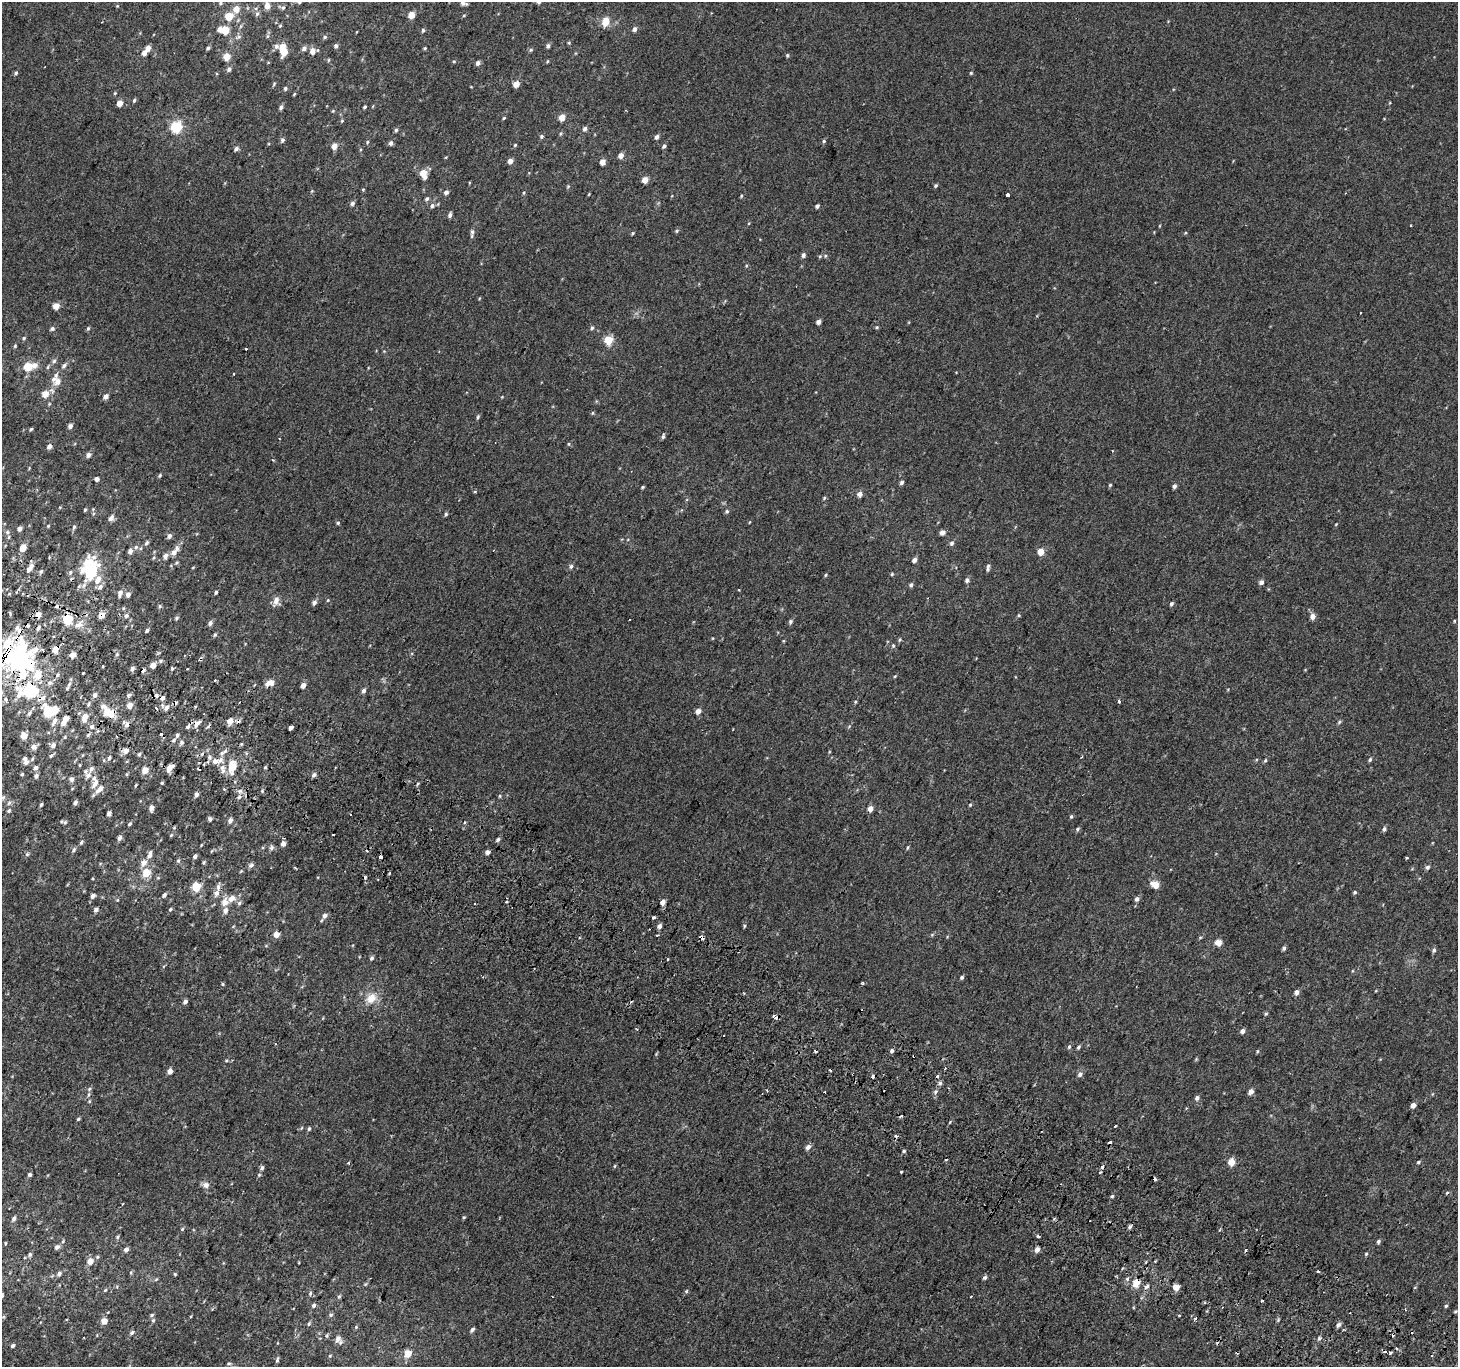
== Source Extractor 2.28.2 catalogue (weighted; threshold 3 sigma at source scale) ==
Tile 6 of 4 x 4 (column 2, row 2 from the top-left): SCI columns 1486-2941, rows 3027-4391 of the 5875 x 5986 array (HDU 1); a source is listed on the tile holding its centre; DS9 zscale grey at full resolution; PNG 1460 x 1369 px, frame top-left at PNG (2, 2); no overlay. Shown black and unused: <1% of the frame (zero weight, under 2 of 3 exposures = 2% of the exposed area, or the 3 px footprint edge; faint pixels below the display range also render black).
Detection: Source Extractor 2.28.2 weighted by HDU 2 'WHT'; one run over the whole footprint, this tile lists its part. Background 2.20e-04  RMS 0.0035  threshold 0.0159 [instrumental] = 3 sigma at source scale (4.5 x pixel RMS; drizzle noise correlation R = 1.50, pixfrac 1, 0.0396/0.0396 arcsec/px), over >= 5 px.
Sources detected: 479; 5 inside a brighter object's white glare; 42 cosmic-ray / hot-pixel residue — not listed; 14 inside a brighter listed object's ellipse — not listed separately; the other 418 listed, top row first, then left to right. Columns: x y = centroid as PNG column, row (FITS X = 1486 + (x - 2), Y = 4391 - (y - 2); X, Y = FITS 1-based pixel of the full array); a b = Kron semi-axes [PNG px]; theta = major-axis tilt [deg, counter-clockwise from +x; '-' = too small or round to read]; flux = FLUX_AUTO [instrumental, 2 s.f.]
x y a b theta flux
220 3 5 4 - 0.46
463 3 8 6 -29 1.3
267 6 6 5 - 2.6
283 8 6 5 - 0.56
236 9 5 5 - 3.9
257 14 7 5 62 0.67
411 15 7 5 58 3.1
464 15 5 3 - 0.31
229 16 5 5 - 9.2
606 21 9 6 77 4.9
280 26 4 4 - 0.34
220 29 5 4 - 1.9
635 29 6 4 67 1.1
225 30 5 5 - 8.5
423 30 5 4 - 0.59
267 36 6 4 70 0.48
238 37 7 5 46 0.72
325 37 6 4 16 0.59
569 43 4 4 - 0.35
276 46 8 6 -20 1
336 46 5 4 - 0.86
548 46 5 4 - 0.88
148 48 5 4 - 2.4
208 48 5 4 - 0.53
425 48 4 3 - 0.33
304 49 6 5 - 1.1
312 51 6 6 - 2.6
284 52 6 6 - 6.1
144 53 5 4 - 1.8
787 55 5 4 - 0.45
226 57 5 4 - 6.2
328 60 5 3 - 0.34
454 61 5 3 - 0.3
547 61 5 3 - 0.34
478 63 4 4 - 1.3
229 69 6 5 - 0.91
16 73 5 4 - 0.58
971 73 4 4 - 0.38
274 84 5 4 - 0.4
516 84 4 4 - 3.9
285 88 5 5 - 0.62
115 93 4 4 - 0.33
294 94 5 3 - 0.33
134 100 5 4 - 0.52
120 103 5 4 - 3.1
281 107 6 4 66 0.87
365 107 4 3 - 0.5
333 111 4 4 - 0.33
562 117 5 4 - 4.3
504 118 4 3 - 0.37
342 121 5 4 - 0.37
176 127 6 5 - 35
585 129 6 5 - 0.89
396 130 5 4 - 0.63
561 134 6 4 56 0.48
541 136 5 5 - 0.59
657 137 5 4 - 1.1
282 140 6 4 62 0.76
824 141 5 4 - 0.51
367 142 5 4 - 0.42
390 143 5 5 - 1.1
515 145 4 4 - 0.37
334 146 5 4 - 2.9
664 146 6 4 52 0.76
236 149 5 4 - 0.97
621 155 5 5 - 2.5
510 161 4 4 - 2.5
602 162 4 4 - 3.5
423 174 7 5 -69 6.4
645 180 5 4 - 3.3
936 185 4 4 - 0.6
568 186 5 4 - 0.38
363 189 5 3 - 0.3
446 192 5 4 - 1.4
524 193 5 3 - 0.35
589 194 5 3 - 0.28
1007 195 4 3 - 4.4
741 196 5 3 - 0.32
427 199 5 5 - 0.75
352 203 5 5 - 0.91
432 206 6 5 - 0.88
817 206 4 3 - 0.77
450 215 5 4 - 1
677 231 5 5 - 0.54
472 232 7 6 - 0.96
633 233 4 4 - 0.37
1185 233 5 3 - 0.31
803 255 5 4 - 0.97
820 256 5 3 - 0.4
825 256 5 4 - 0.4
56 306 5 4 - 3.8
818 322 4 4 - 1.7
877 327 5 4 - 0.42
88 328 5 4 - 0.48
592 328 5 4 - 0.54
52 329 6 5 - 0.78
24 338 5 4 - 0.47
608 340 5 5 - 13
15 346 5 4 - 0.41
54 361 6 6 - 0.81
35 365 7 6 - 2
64 365 7 5 37 0.98
28 366 5 5 - 11
57 381 11 8 -42 3.5
45 394 6 6 - 3.8
106 396 5 4 - 1.8
592 413 5 4 - 0.36
478 417 6 4 70 0.5
70 426 5 4 - 1.3
31 429 4 3 - 0.42
663 436 6 4 81 0.59
569 444 5 3 - 0.32
49 446 5 4 - 1.6
88 455 5 5 - 1.3
273 460 4 3 - 0.3
160 475 5 4 - 0.49
97 479 4 4 - 1.5
901 482 5 4 - 0.8
1110 485 4 4 - 0.41
1174 486 4 4 - 1.2
642 487 4 3 - 0.4
860 494 5 5 - 2.2
824 498 5 4 - 0.4
85 510 4 3 - 0.39
727 511 5 5 - 0.58
446 514 5 4 - 0.56
111 518 7 5 56 1.6
338 523 4 4 - 0.45
1336 524 4 3 - 0.26
48 526 4 4 - 0.3
74 527 7 4 68 0.62
20 528 5 4 - 1.3
7 532 6 6 - 0.72
942 532 5 4 - 1.8
169 536 6 5 - 1
146 543 6 5 - 0.69
952 543 6 5 - 0.83
136 547 6 6 - 0.75
23 548 7 6 - 2.8
130 551 5 4 - 1.6
1041 552 5 4 - 5.7
173 553 6 5 - 2
165 556 7 5 81 1.2
914 560 5 4 - 1.3
571 566 6 5 - 0.73
30 568 13 5 51 2
89 568 16 12 -87 33
988 568 9 4 81 0.81
41 571 5 4 - 0.51
70 572 6 5 - 0.68
892 574 5 4 - 0.39
826 575 5 4 - 0.39
967 580 5 5 - 1.1
1261 582 4 4 - 1.5
911 585 5 5 - 0.7
100 587 8 6 51 1.2
739 590 2 2 - 0.26
216 592 4 3 - 0.56
120 593 10 5 74 1.4
9 594 5 3 - 0.31
128 594 5 5 - 1.6
276 601 10 7 77 2.3
314 602 6 5 - 1.2
1171 604 5 4 - 0.72
57 606 4 3 - 2
160 606 5 5 - 0.49
38 614 5 5 - 2.9
102 615 6 5 - 2.6
1019 615 4 4 - 0.36
126 616 6 5 - 0.94
1313 616 6 6 - 1.9
177 618 5 4 - 0.52
67 619 5 5 - 30
1454 621 3 3 - 0.31
790 622 6 5 - 0.68
210 623 5 5 - 1.1
79 624 16 8 32 2.7
17 628 9 7 -27 2
38 628 7 4 59 0.89
147 630 5 3 - 0.62
215 635 5 4 - 0.5
7 644 31 13 18 13
893 646 5 4 - 0.5
43 650 3 3 - 0.74
55 650 4 4 - 4.5
117 654 6 3 71 0.49
72 655 5 4 - 2.5
19 658 17 13 49 65
161 661 5 4 - 0.54
153 665 4 4 - 3.2
132 669 5 4 - 1
37 675 7 6 - 6.9
57 675 6 4 51 0.67
895 676 4 3 - 0.31
215 680 3 2 - 0.52
271 682 6 5 - 2.7
49 683 7 5 -19 0.88
69 684 8 5 57 0.97
303 685 4 4 - 2.3
30 691 15 10 -2 27
363 691 5 5 - 0.98
95 695 6 5 - 1
129 695 7 4 26 0.6
163 698 6 6 - 0.95
5 700 5 5 - 1.3
1119 701 3 3 - 1.8
855 702 4 4 - 0.36
129 705 4 4 - 3.5
103 706 8 7 - 1.3
156 708 3 3 - 2.2
167 708 7 5 57 1.2
47 710 14 9 -81 7.2
698 711 4 4 - 2.6
29 713 9 5 54 1
111 715 9 6 45 3.9
84 718 12 7 82 2.7
65 720 9 5 61 4.7
54 721 12 6 63 2
230 721 5 5 - 3.7
198 722 8 5 37 1
1339 722 5 4 - 0.48
127 725 7 6 - 1.4
188 726 6 5 - 0.93
92 727 7 7 - 1.3
291 727 4 3 - 5.2
88 735 7 4 45 0.57
177 735 6 5 - 0.7
24 736 5 4 - 6.4
65 737 5 4 - 0.4
174 740 6 4 29 0.59
182 742 6 5 - 0.77
53 745 8 7 - 1.4
34 747 6 6 - 1.8
126 751 5 5 - 2.4
222 753 8 6 46 1.2
139 754 5 4 - 0.53
51 755 8 3 41 0.58
109 758 6 4 62 0.71
32 759 7 4 47 0.54
1265 760 5 4 - 0.49
1370 760 6 4 63 0.55
26 761 9 5 -75 1.9
215 761 7 6 - 2.4
79 765 5 3 - 0.32
232 767 7 5 86 9.6
265 767 4 3 - 0.35
35 768 7 5 47 1.1
170 768 8 4 48 3
222 768 10 7 -71 2
199 769 3 3 - 1
145 770 6 5 - 3.3
22 774 4 4 - 0.48
127 774 6 4 71 0.33
88 775 10 8 54 2.1
314 775 6 5 - 0.95
36 776 6 5 - 0.95
71 779 6 6 - 1.1
95 783 13 6 62 2.3
162 783 4 3 - 0.37
136 785 4 3 - 0.38
100 789 12 6 41 2.6
196 795 5 4 - 1.1
500 796 5 4 - 0.38
3 797 7 6 - 0.72
239 797 6 5 - 0.83
9 803 7 5 46 0.83
75 803 6 4 44 0.89
41 805 4 3 - 0.66
970 805 4 4 - 0.36
151 808 5 4 - 1.8
870 808 5 4 - 2.6
9 811 6 4 40 0.55
109 813 5 4 - 1.2
1071 816 5 4 - 0.49
210 819 5 4 - 0.64
230 820 6 4 55 1.4
65 822 7 6 - 0.64
129 824 5 3 - 0.53
174 828 5 3 - 0.32
1077 829 6 4 44 0.57
1384 829 6 4 57 0.79
171 835 5 4 - 0.35
119 838 5 5 - 1.2
498 839 6 4 51 0.75
81 843 5 4 - 0.59
283 844 4 4 - 2.4
201 845 5 3 - 0.29
908 847 6 4 72 0.43
271 848 8 6 79 0.87
74 850 7 4 54 0.71
487 852 4 4 - 1.5
27 854 5 5 - 0.59
150 854 10 5 74 1.7
195 856 5 4 - 1.1
380 857 3 3 - 2
1406 857 3 3 - 1.3
178 861 5 5 - 0.56
144 862 8 6 59 2.3
204 862 6 4 72 0.48
251 865 7 5 43 0.95
1427 867 6 5 - 0.8
295 868 4 3 - 0.31
146 873 6 6 - 6.4
1156 884 6 5 - 6.3
196 887 5 5 - 10
1355 892 5 4 - 0.49
216 893 8 6 67 1.7
164 895 5 4 - 0.9
93 896 6 5 - 1.1
231 898 12 8 22 3.1
1137 899 6 5 - 1.2
117 900 5 4 - 0.34
506 902 4 3 - 0.43
663 902 4 4 - 2.2
239 903 6 6 - 0.74
475 903 2 2 - 0.37
170 909 5 4 - 0.5
96 910 5 5 - 1.1
225 910 9 7 74 1.3
324 916 5 5 - 1.4
654 917 3 3 - 2.3
659 926 5 4 - 1.3
744 926 5 3 - 0.39
276 935 4 4 - 4.7
702 938 5 4 - 1.5
1218 943 5 5 - 3.7
1284 948 5 4 - 0.73
1434 950 6 4 73 0.74
371 958 5 5 - 0.68
667 959 3 2 - 0.6
962 977 5 4 - 0.59
863 983 4 4 - 0.38
222 984 5 3 - 0.38
1297 992 5 4 - 1.7
371 998 16 13 39 4.9
185 1002 5 4 - 1
1266 1014 5 4 - 0.46
776 1017 6 3 -26 2.1
1242 1031 4 4 - 1.6
1069 1047 6 4 63 0.61
1078 1047 5 4 - 0.59
892 1051 5 4 - 0.75
1257 1051 5 3 - 0.36
226 1061 5 4 - 0.38
170 1071 5 4 - 2.5
1080 1074 7 6 - 1
940 1083 5 5 - 0.81
767 1091 3 2 - 0.34
1251 1091 5 4 - 2.1
935 1092 7 6 - 0.83
89 1094 6 4 72 0.63
1197 1098 5 4 - 1.2
89 1101 6 3 -73 0.43
1413 1105 4 4 - 2
78 1119 4 3 - 0.48
1115 1126 3 3 - 1.3
309 1129 5 4 - 0.53
808 1147 6 5 - 1.6
904 1151 4 4 - 0.48
1231 1162 5 4 - 5.8
1418 1162 4 3 - 0.61
349 1163 3 3 - 0.59
614 1166 5 3 - 0.32
262 1168 6 5 - 0.88
901 1172 3 3 - 0.93
29 1175 4 3 - 0.73
206 1185 9 7 -21 1.6
1447 1193 5 4 - 0.41
1112 1196 5 4 - 0.46
464 1217 5 4 - 0.38
14 1219 6 5 - 0.91
1130 1227 5 4 - 0.83
182 1229 5 4 - 0.45
117 1237 5 5 - 0.51
1038 1237 3 3 - 2.2
1378 1242 5 4 - 0.69
5 1243 4 3 - 0.36
57 1247 6 5 - 1.2
126 1250 6 5 - 1
1037 1250 5 4 - 2.1
30 1254 6 5 - 0.69
1366 1254 4 4 - 0.44
90 1261 6 6 - 3.1
1318 1271 3 2 - 0.44
131 1273 6 3 -90 0.42
59 1274 7 5 46 1
175 1274 4 4 - 0.39
985 1277 5 4 - 0.75
156 1279 6 3 20 0.42
1127 1279 5 5 - 0.65
1136 1283 6 5 - 5.2
365 1284 5 5 - 0.41
1146 1287 7 4 39 0.84
1175 1287 5 3 - 15
105 1290 5 4 - 0.4
686 1291 5 4 - 0.46
310 1293 6 4 70 0.57
339 1297 6 4 61 0.55
314 1305 5 4 - 0.77
1446 1306 4 4 - 0.44
1455 1311 5 3 - 0.41
152 1315 6 4 28 0.53
331 1315 6 5 - 0.54
1179 1315 3 2 - 0.41
153 1320 6 5 - 0.52
104 1321 4 4 - 4.2
309 1324 6 4 69 0.47
1338 1325 6 4 43 1
356 1327 5 5 - 0.44
472 1330 6 4 46 0.83
132 1333 6 4 45 0.78
1319 1338 6 4 -70 0.63
338 1339 9 8 - 1.7
13 1346 4 3 - 0.81
408 1353 5 5 - 6.2
1390 1353 3 3 - 1.2
330 1356 4 4 - 0.32
277 1360 7 3 72 0.57
Overlapping masked pixels (flux is a lower limit): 14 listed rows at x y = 57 606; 38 614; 102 615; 67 619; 17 628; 7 644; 55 650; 19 658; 30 691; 111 715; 65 720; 702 938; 776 1017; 1136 1283
Isophote crosses this tile's border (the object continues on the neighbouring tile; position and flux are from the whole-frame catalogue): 1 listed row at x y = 463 3